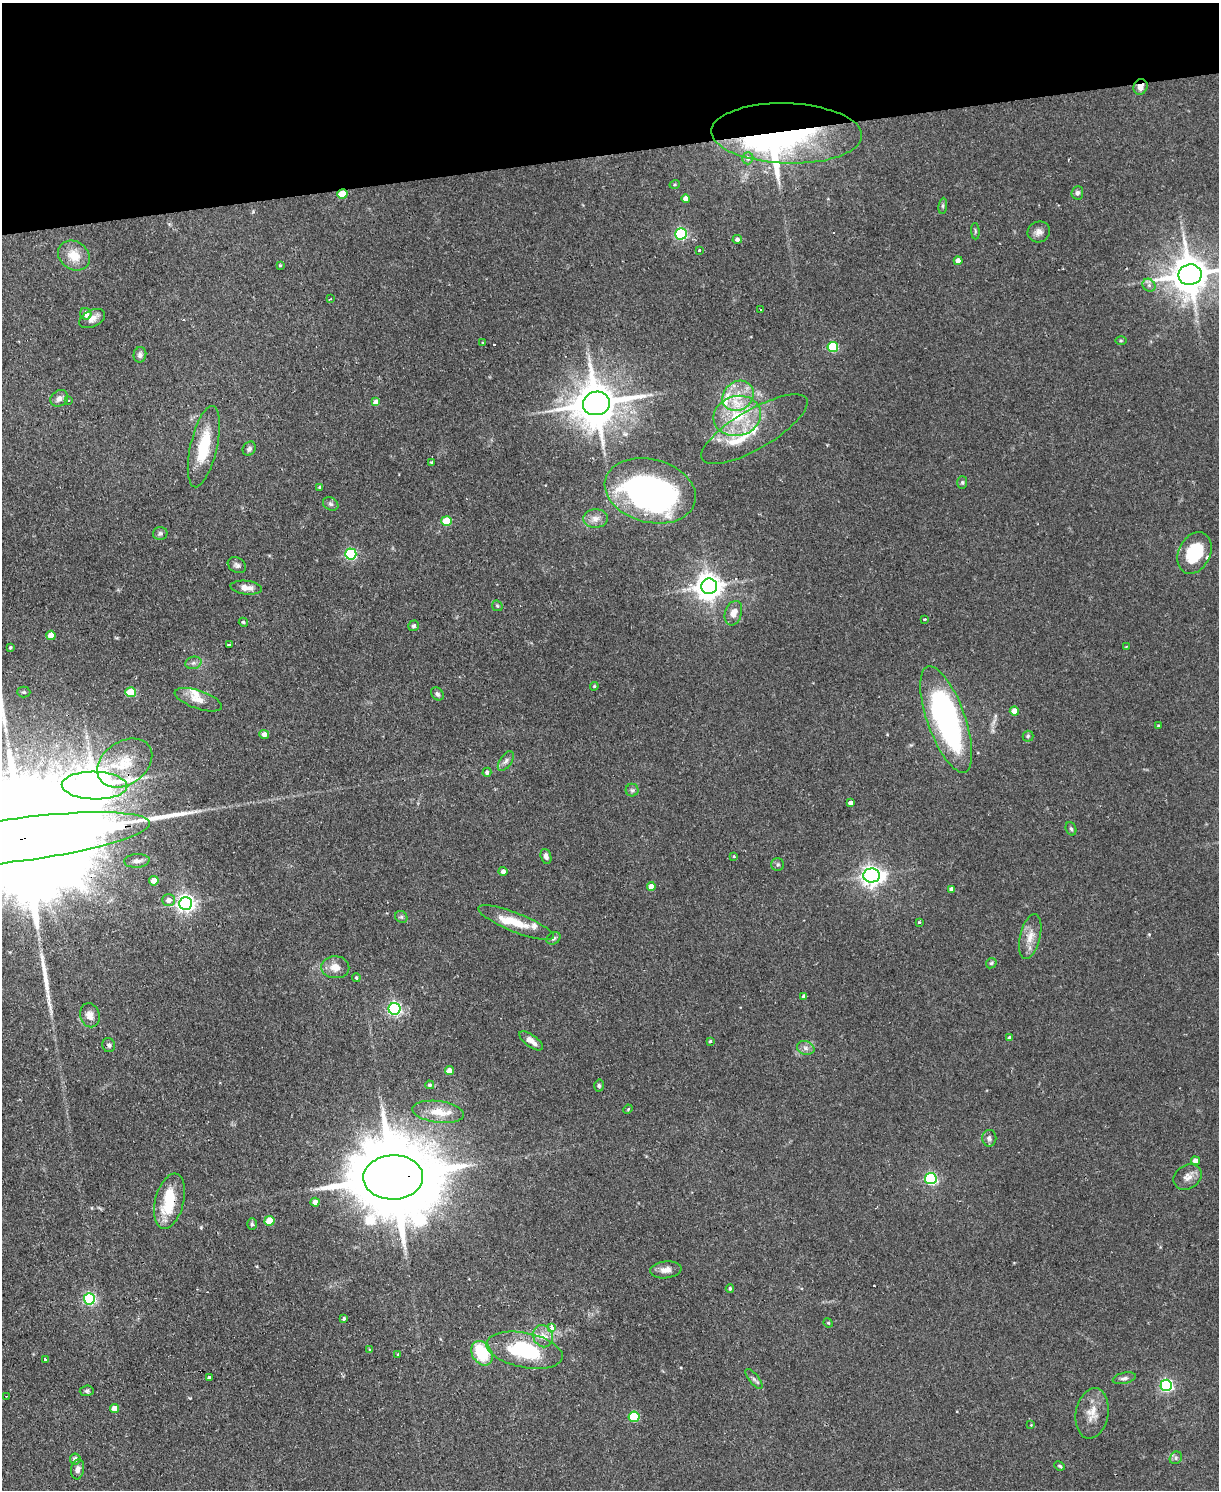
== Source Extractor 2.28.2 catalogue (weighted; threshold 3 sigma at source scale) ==
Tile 3 of 4 x 3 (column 3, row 1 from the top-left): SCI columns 2433-3649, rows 3222-4709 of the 4865 x 4839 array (HDU 1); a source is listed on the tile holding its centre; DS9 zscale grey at full resolution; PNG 1221 x 1492 px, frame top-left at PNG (2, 3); each listed source drawn as its Kron ellipse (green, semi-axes under 4 px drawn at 4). Shown black and unused: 10% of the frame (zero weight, under 2 of 3 exposures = <1% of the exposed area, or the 3 px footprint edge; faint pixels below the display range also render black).
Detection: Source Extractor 2.28.2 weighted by HDU 2 'WHT'; one run over the whole footprint, this tile lists its part. Background 0.0867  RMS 0.0058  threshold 0.0261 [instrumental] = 3 sigma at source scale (4.5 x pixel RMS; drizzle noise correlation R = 1.50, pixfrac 1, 0.05/0.05 arcsec/px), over >= 5 px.
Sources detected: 166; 5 inside a brighter object's white glare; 4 cosmic-ray / hot-pixel residue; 2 long thin detections or spike segments (spike, bleed or trail) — neither listed nor drawn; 12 inside a brighter listed object's ellipse — not listed separately; the other 143 listed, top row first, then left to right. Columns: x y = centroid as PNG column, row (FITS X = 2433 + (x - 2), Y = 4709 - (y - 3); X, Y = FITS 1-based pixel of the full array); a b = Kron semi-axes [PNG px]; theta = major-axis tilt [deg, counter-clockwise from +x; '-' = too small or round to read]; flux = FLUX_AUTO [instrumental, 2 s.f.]
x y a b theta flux
1140 87 8 7 - 4.2
787 133 75 30 -2 100
748 158 6 5 - 1.4
675 184 5 4 - 0.72
1077 193 7 6 - 1.7
342 194 5 4 - 17
686 198 4 4 - 4.5
943 206 8 4 82 1.1
975 231 8 3 -86 0.75
1039 232 11 10 - 3.3
681 234 6 5 - 80
737 239 4 4 - 1.9
700 250 3 3 - 1.3
74 256 17 14 -35 11
958 261 4 4 - 4.1
280 265 4 4 - 0.59
1190 275 11 10 - 1800
1149 285 7 6 - 1.8
330 299 3 3 - 0.74
761 309 3 2 - 0.62
86 314 6 5 - 5
92 319 14 8 27 4.2
1121 340 6 4 0 0.75
483 343 3 2 - 0.48
833 347 5 5 - 34
140 355 8 6 76 2
738 396 16 14 41 13
59 398 9 8 - 3.5
68 401 4 3 - 1.2
376 402 4 4 - 7.3
596 403 13 11 12 2400
737 416 24 20 15 28
754 429 60 19 30 26
204 447 41 13 77 25
249 449 7 6 - 1.7
431 462 4 3 - 0.66
962 482 6 5 - 0.99
320 487 4 3 - 0.95
650 491 46 31 -15 170
331 504 8 6 -33 1.5
595 519 12 9 4 4
447 521 5 5 - 18
160 534 7 6 - 1.5
1194 553 22 15 64 25
351 554 5 5 - 78
237 565 10 7 -31 1.9
709 586 8 7 - 640
246 588 16 7 -6 5.1
497 606 6 4 -45 0.81
733 613 12 8 71 5.3
925 619 3 3 - 1.5
243 622 5 4 - 0.98
414 626 5 5 - 1.4
51 635 4 4 - 8.6
230 644 4 3 - 1.4
10 647 3 3 - 0.75
1126 647 4 2 - 0.41
193 663 8 6 15 1.7
594 686 4 4 - 0.74
24 692 6 5 - 1.1
131 692 5 5 - 20
437 694 7 5 -46 1.5
198 700 25 9 -19 7.5
1014 711 4 4 - 6.5
946 719 56 19 -70 150
1158 726 3 3 - 0.78
264 734 5 4 - 3.6
1028 736 5 5 - 0.95
506 761 11 6 56 2.2
125 763 30 21 34 22
487 772 4 4 - 1.4
94 785 33 14 -1 1700
632 790 6 6 - 1.3
850 803 4 4 - 2.3
1071 829 7 5 -70 1.2
21 839 130 21 7 67000
546 856 8 5 -73 2.3
734 857 3 3 - 1.1
137 861 13 6 4 3.3
778 865 6 6 - 1.3
503 871 4 4 - 2.4
872 875 8 7 - 350
154 881 4 4 - 8
651 886 4 4 - 4.4
951 889 4 4 - 1.6
169 900 6 6 - 3.8
186 903 6 6 - 260
401 917 6 5 - 1.2
919 922 3 3 - 0.85
516 923 40 9 -21 14
1030 936 23 10 77 7.2
554 938 7 5 32 1.4
991 963 6 4 45 0.87
335 967 14 11 -3 6.1
356 978 4 3 - 0.75
804 996 4 4 - 1.6
394 1009 6 6 - 130
90 1015 12 9 -75 4.3
1010 1038 4 4 - 2.1
531 1041 14 6 -35 4.6
710 1041 3 3 - 0.74
109 1045 7 6 - 1.6
806 1048 9 6 -15 2.4
449 1071 4 4 - 6.7
430 1085 4 4 - 0.89
599 1086 6 4 -87 1
628 1109 5 4 - 0.52
438 1112 26 10 -7 11
989 1138 8 7 - 1.9
1195 1161 4 4 - 3.5
393 1177 30 22 2 12000
1188 1177 15 12 33 4.6
931 1179 6 5 - 85
169 1201 28 14 75 24
315 1202 4 4 - 4.7
270 1221 5 5 - 19
252 1224 6 5 - 0.98
666 1270 16 8 6 4.4
730 1288 4 3 - 0.97
89 1299 5 5 - 90
344 1319 3 3 - 0.97
828 1323 5 4 - 0.7
552 1328 4 3 - 9.3
543 1336 11 9 -69 5.2
369 1350 4 3 - 0.77
524 1350 39 17 -11 47
482 1353 13 9 -58 26
398 1354 3 3 - 0.78
45 1360 3 3 - 3.7
209 1378 3 3 - 13
1124 1378 12 5 13 1.9
754 1379 12 5 -51 1.8
1166 1385 6 5 - 110
87 1391 7 5 3 1.1
6 1396 3 2 - 0.46
114 1408 4 4 - 5.7
1092 1413 25 16 79 9.4
634 1417 5 5 - 36
1031 1425 3 3 - 0.4
1176 1458 7 5 49 1.3
75 1459 5 5 - 2.2
1060 1466 5 3 - 0.78
78 1469 10 6 81 2.7
Overlapping masked pixels (flux is a lower limit): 8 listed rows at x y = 1140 87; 787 133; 342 194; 125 763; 94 785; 21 839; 393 1177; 169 1201
Isophote crosses this tile's border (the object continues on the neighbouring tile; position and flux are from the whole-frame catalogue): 2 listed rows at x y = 1190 275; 21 839